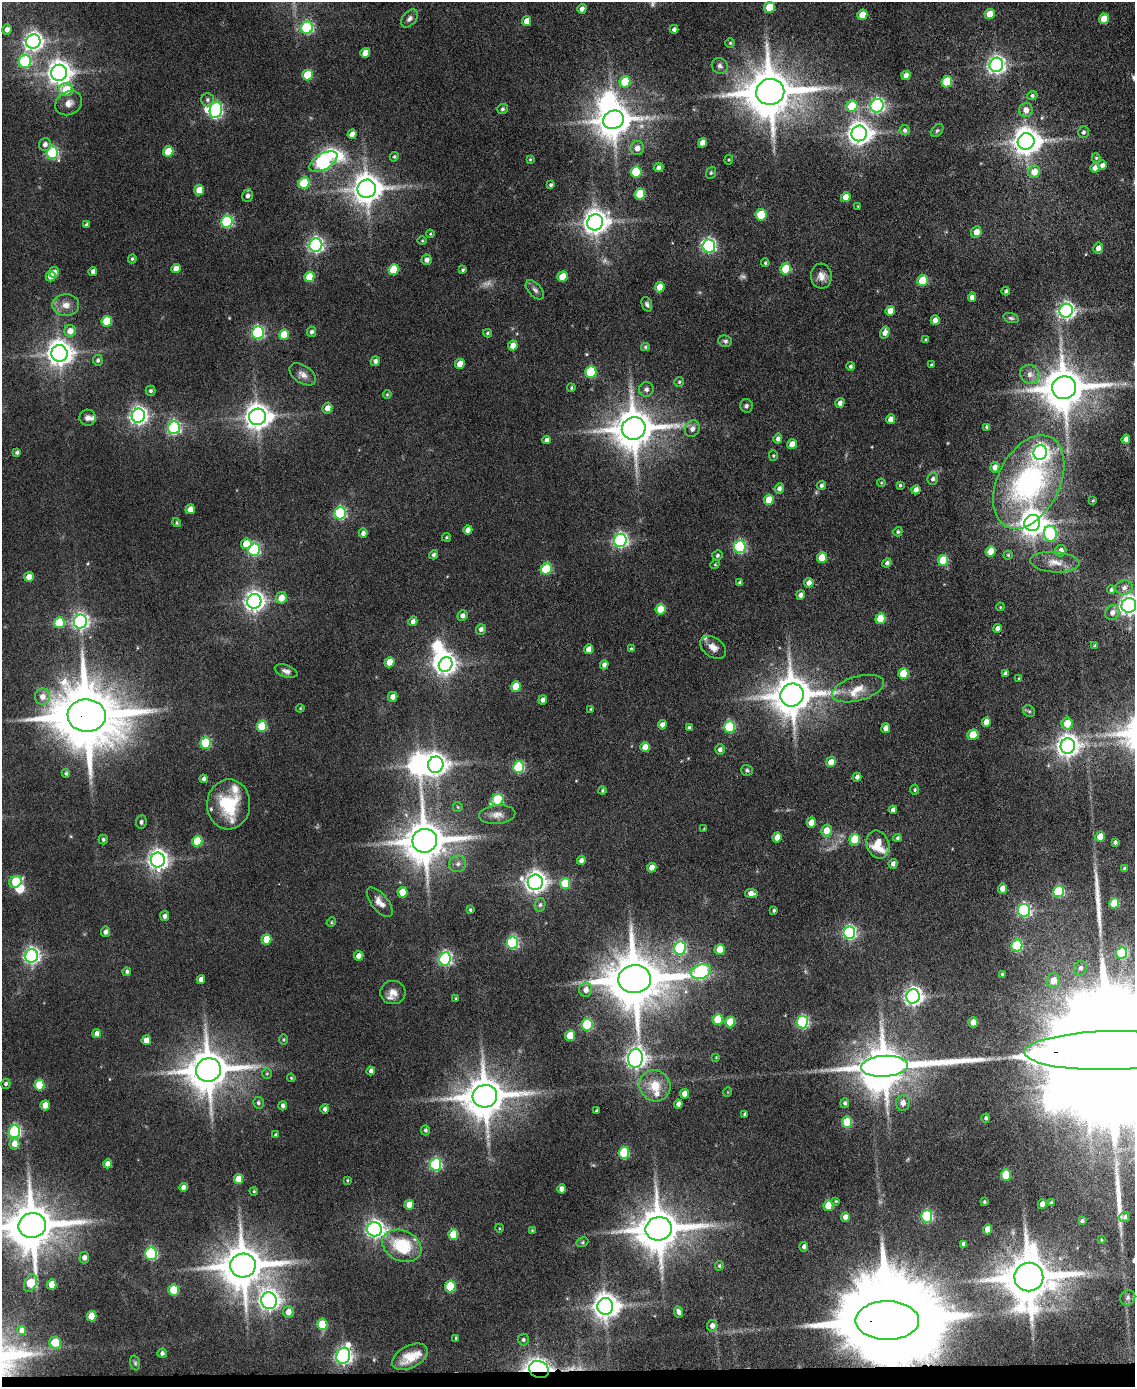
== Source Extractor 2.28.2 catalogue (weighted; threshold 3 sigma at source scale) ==
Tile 10 of 4 x 3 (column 2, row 3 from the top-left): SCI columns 1135-2267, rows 233-1617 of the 4534 x 4512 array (HDU 1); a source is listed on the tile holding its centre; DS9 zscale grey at full resolution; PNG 1137 x 1389 px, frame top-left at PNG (2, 2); each listed source drawn as its Kron ellipse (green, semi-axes under 4 px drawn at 4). Shown black and unused: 1% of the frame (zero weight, under 4 of 8 exposures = <1% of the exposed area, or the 3 px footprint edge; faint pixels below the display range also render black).
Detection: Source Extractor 2.28.2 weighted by HDU 2 'WHT'; one run over the whole footprint, this tile lists its part. Background 0.0942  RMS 0.0056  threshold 0.0228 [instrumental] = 3 sigma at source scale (4.09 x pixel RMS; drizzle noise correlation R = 1.36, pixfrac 0.8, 0.05/0.05 arcsec/px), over >= 5 px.
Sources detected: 419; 5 too faint to see at this stretch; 9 inside a brighter object's white glare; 3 long thin detections or spike segments (spike, bleed or trail) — neither listed nor drawn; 10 inside a brighter listed object's ellipse — not listed separately; the other 392 listed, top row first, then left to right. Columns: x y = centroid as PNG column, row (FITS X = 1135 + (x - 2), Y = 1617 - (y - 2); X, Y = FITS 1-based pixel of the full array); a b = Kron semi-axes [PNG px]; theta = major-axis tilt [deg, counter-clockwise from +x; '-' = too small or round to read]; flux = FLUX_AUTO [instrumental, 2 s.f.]
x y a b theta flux
769 7 5 5 - 15
582 9 5 4 - 2.4
990 14 5 5 - 7.8
862 15 5 5 - 8.9
409 18 10 6 49 2
1104 19 5 5 - 8.9
527 21 5 4 - 5.1
307 28 6 6 - 68
7 29 5 5 - 2.9
674 29 4 4 - 1.8
33 42 7 7 - 250
730 43 5 5 - 0.78
365 53 5 4 - 5.9
25 62 6 6 - 47
996 65 7 7 - 250
720 66 8 7 - 2
59 73 8 8 - 490
308 75 5 5 - 20
906 75 5 4 - 4.2
625 82 6 5 - 20
947 82 5 5 - 20
66 90 7 6 - 14
770 92 14 13 - 2900
1032 95 5 4 - 1.3
207 100 7 6 - 1.3
69 103 14 11 30 4.5
852 106 6 5 - 19
877 106 7 6 - 130
502 109 5 5 - 0.94
216 110 8 6 80 100
1026 110 7 6 - 3.9
613 120 10 9 - 1200
905 130 5 5 - 1.4
937 130 7 5 49 1
1083 132 6 5 - 1.4
859 133 8 8 - 460
352 134 5 4 - 3.4
1026 141 8 8 - 710
703 143 5 4 - 4.2
45 144 6 6 - 2.4
637 148 7 6 - 3.6
168 152 5 5 - 14
52 153 6 6 - 65
394 157 5 4 - 0.77
1096 158 5 4 - 0.72
530 159 4 3 - 0.57
729 160 5 3 - 0.45
323 162 15 8 30 130
1102 165 5 4 - 1.8
658 167 5 4 - 1.9
1095 168 5 4 - 3.9
636 172 5 5 - 26
1034 172 6 6 - 7
711 173 6 5 - 0.8
304 183 6 5 - 28
551 185 4 3 - 0.99
367 189 9 9 - 880
199 190 5 5 - 7.6
640 194 5 5 - 19
248 196 6 5 - 1.9
846 197 5 4 - 4.7
858 206 3 2 - 0.37
761 215 5 5 - 23
227 222 6 5 - 55
595 222 8 7 - 560
87 225 4 3 - 1.1
976 232 6 5 - 4.6
430 234 4 4 - 0.56
422 241 4 3 - 0.5
316 245 7 6 - 140
709 246 6 6 - 120
1098 248 5 5 - 3.1
132 259 5 4 - 0.9
427 260 5 5 - 2.2
765 263 4 3 - 0.61
176 268 5 4 - 4.7
786 269 5 5 - 22
394 270 5 5 - 18
463 270 4 3 - 0.89
93 271 4 4 - 2.4
54 272 5 5 - 3.7
51 276 5 5 - 5.2
821 276 12 10 -84 4.2
309 277 5 5 - 11
562 277 5 5 - 12
923 280 5 5 - 20
660 287 5 5 - 8.9
535 290 12 6 -47 1.9
1006 291 4 4 - 1.2
972 297 5 4 - 3.2
647 304 7 5 -68 1.3
66 305 13 11 2 5.4
890 311 5 4 - 5.8
1066 311 7 6 - 210
1011 318 8 4 -15 1
935 320 5 4 - 4.1
107 321 5 5 - 20
70 331 6 5 - 5.3
311 332 5 4 - 1.4
885 332 6 4 74 3.6
258 333 6 6 - 81
487 333 4 4 - 0.85
284 335 5 5 - 16
926 340 3 3 - 0.86
725 341 7 5 -17 1.2
513 345 5 4 - 4.8
645 347 4 4 - 0.75
59 353 8 8 - 600
98 360 5 5 - 1.1
375 361 5 4 - 1.7
460 364 5 5 - 6.9
931 365 3 3 - 0.56
851 366 4 4 - 1.1
591 372 6 5 - 37
303 374 15 9 -34 3.6
1030 374 10 9 - 3.6
679 382 5 5 - 0.86
571 388 4 3 - 0.71
1064 388 12 11 - 2200
646 389 7 7 - 2.1
150 391 5 5 - 1.2
387 394 4 3 - 0.62
840 403 5 4 - 2.6
746 406 7 6 - 1.3
327 408 5 5 - 3.6
138 416 7 6 - 240
257 417 8 8 - 630
88 418 8 8 - 2.4
890 419 5 4 - 3.6
987 427 4 3 - 1.1
174 428 6 6 - 88
634 428 12 11 - 1800
692 429 8 7 - 2.8
778 439 5 4 - 1.9
1126 439 4 4 - 2.7
547 440 4 4 - 1.7
792 444 5 4 - 5.2
17 452 4 3 - 1.2
1040 453 7 7 - 220
773 456 5 4 - 0.61
995 467 5 4 - 3.4
933 479 6 5 - 1.6
1029 482 50 31 63 110
881 483 4 4 - 0.5
821 485 5 4 - 1.2
900 485 4 3 - 0.72
779 488 5 4 - 1.9
916 490 5 4 - 3.3
769 500 5 5 - 9.8
1093 500 3 2 - 0.44
190 509 5 4 - 5.1
340 513 6 5 - 73
177 523 5 4 - 0.79
1032 523 8 7 - 580
468 530 4 4 - 3.5
898 532 4 4 - 0.87
363 533 4 4 - 1.9
1050 534 8 6 -83 62
446 537 4 4 - 0.68
620 540 7 6 - 130
246 544 5 5 - 9.9
740 547 6 6 - 69
254 550 6 5 - 69
991 551 5 5 - 9.7
1061 551 6 5 - 3.5
433 555 5 4 - 1.3
717 555 5 5 - 1.1
1008 555 4 4 - 0.62
822 557 5 5 - 13
943 560 5 5 - 18
1055 562 25 10 -3 6.8
887 563 5 4 - 1.3
715 564 5 4 - 0.59
546 569 6 5 - 30
29 577 5 4 - 4.2
740 583 4 4 - 1.5
809 583 5 4 - 3.1
1124 588 8 7 - 2.5
1111 590 4 4 - 1.1
801 595 4 4 - 2.1
281 598 6 5 - 7
254 601 7 7 - 320
1129 605 7 7 - 310
1000 607 4 3 - 0.43
661 609 5 5 - 12
1112 612 8 7 - 3
462 616 5 5 - 2.4
880 619 5 5 - 15
413 621 5 4 - 1.9
80 622 7 6 - 160
59 623 5 5 - 20
997 628 4 4 - 2
481 629 5 5 - 2.1
1095 646 3 3 - 0.6
713 647 14 9 -35 4.3
589 649 5 4 - 3.5
631 649 4 3 - 1.1
389 662 5 5 - 8.3
446 664 7 6 - 330
604 665 4 4 - 2.5
286 671 12 6 -19 2.2
1005 673 4 4 - 1.1
903 674 5 5 - 16
1019 679 4 3 - 0.75
516 687 5 5 - 14
858 689 27 12 16 8.7
792 695 12 11 - 1800
42 697 8 7 - 4.4
393 697 5 4 - 3.1
543 700 4 4 - 2
300 708 4 3 - 0.48
591 709 3 3 - 0.61
1029 711 6 5 - 0.86
87 716 19 16 -7 5700
986 722 5 4 - 5.5
1067 723 6 5 - 9.4
662 725 5 4 - 2.9
262 726 5 5 - 25
729 727 6 5 - 44
689 728 4 3 - 1.2
886 728 5 4 - 3.2
973 735 6 5 - 14
206 743 5 5 - 38
1068 746 7 7 - 420
645 747 5 4 - 7
720 750 5 4 - 2.2
831 762 5 4 - 5.7
436 765 8 7 - 440
519 767 6 5 - 44
747 770 5 5 - 0.89
66 773 4 4 - 0.91
857 777 4 4 - 1.9
204 779 4 3 - 1.7
915 790 5 4 - 0.82
602 791 4 4 - 0.87
497 800 6 5 - 37
229 804 25 21 86 25
458 807 5 4 - 0.65
893 810 4 4 - 1.9
497 815 18 9 5 4.2
141 822 7 5 84 1.3
811 823 5 4 - 6
704 829 4 3 - 0.4
827 830 6 5 - 6.8
777 837 5 4 - 5.6
1100 837 5 4 - 8.1
897 838 4 3 - 0.98
103 840 5 4 - 1.1
855 840 5 5 - 20
197 841 5 5 - 20
425 841 12 11 - 2000
1115 842 4 3 - 1.1
878 845 14 11 -69 13
158 860 7 7 - 330
581 860 4 4 - 2
458 864 8 8 - 2.5
893 864 5 4 - 2.3
652 868 5 4 - 5.2
1125 869 4 4 - 0.99
15 882 6 5 - 25
535 882 7 7 - 380
565 884 5 5 - 15
1003 889 5 4 - 5.9
1058 891 5 5 - 42
402 892 5 5 - 11
751 893 6 4 -7 3.6
380 902 18 8 -51 4.5
1114 903 5 5 - 16
540 905 7 5 76 1.3
470 910 3 3 - 0.88
774 910 3 3 - 0.91
1024 910 6 6 - 86
165 916 5 4 - 2
331 922 5 4 - 0.6
105 932 5 4 - 2.1
849 933 6 6 - 110
266 939 5 5 - 9.6
512 943 6 5 - 72
1017 945 6 5 - 51
680 948 6 6 - 67
720 949 5 5 - 7.8
1122 953 6 5 - 35
32 956 7 6 - 180
359 956 5 4 - 3.5
445 959 6 6 - 100
1081 968 7 6 - 1.9
127 972 4 4 - 1.3
701 972 10 7 18 94
1002 974 3 3 - 0.6
201 979 4 4 - 3
635 979 16 14 3 3800
1053 981 7 6 - 6.6
586 990 7 6 - 3.7
393 993 12 11 - 4.2
913 996 7 6 - 240
456 998 4 3 - 0.54
718 1019 5 5 - 19
730 1022 5 5 - 14
802 1022 6 6 - 75
973 1022 5 4 - 5.1
587 1025 6 5 - 41
97 1034 4 4 - 3.4
570 1036 5 5 - 13
146 1040 5 4 - 4.5
284 1040 5 5 - 0.66
1110 1051 85 19 1 71000
716 1057 3 3 - 0.42
636 1058 9 7 83 360
884 1066 23 10 3 2100
208 1070 12 11 - 2000
371 1071 4 3 - 1.6
267 1074 5 5 - 0.79
291 1078 4 4 - 0.6
6 1084 5 4 - 1.1
39 1085 5 5 - 17
655 1086 16 15 - 12
728 1092 5 3 - 0.43
684 1094 5 4 - 4
485 1096 12 11 - 2000
258 1103 6 5 - 1.3
845 1103 5 4 - 1.1
903 1103 8 6 85 3.5
678 1104 4 4 - 2.7
45 1105 5 4 - 5.7
283 1106 4 3 - 1.6
325 1109 4 4 - 1.6
596 1111 3 3 - 0.73
745 1114 4 3 - 1.2
986 1118 4 3 - 1.1
847 1122 5 5 - 22
425 1130 5 4 - 1.1
14 1132 6 6 - 74
276 1135 4 4 - 0.91
14 1144 6 5 - 6
624 1153 6 5 - 33
108 1164 4 4 - 3.4
436 1164 6 5 - 61
1006 1175 5 5 - 19
239 1179 5 4 - 9
347 1180 3 3 - 0.51
183 1187 4 4 - 2.6
562 1189 5 4 - 3.7
254 1191 4 4 - 0.56
836 1201 4 4 - 0.61
984 1202 3 3 - 0.73
1051 1203 4 3 - 0.84
1042 1204 5 4 - 4.5
409 1205 5 4 - 6.7
828 1206 5 5 - 14
927 1216 6 5 - 62
845 1217 5 4 - 3.6
1125 1217 5 5 - 1.2
1082 1221 4 4 - 1.1
32 1225 14 12 12 2900
499 1228 4 3 - 0.45
375 1229 7 7 - 230
659 1229 13 11 12 2200
987 1229 5 4 - 6
532 1230 4 3 - 0.51
453 1235 5 5 - 14
1101 1240 3 2 - 0.4
582 1242 6 4 22 0.76
963 1244 4 3 - 1.5
402 1246 20 15 -24 27
804 1247 5 4 - 1.6
151 1254 6 5 - 61
84 1258 5 5 - 2.5
243 1265 13 12 - 2200
719 1266 4 4 - 0.79
1029 1277 14 14 - 2900
30 1283 9 6 67 21
52 1284 5 4 - 7.1
450 1286 6 5 - 30
174 1290 5 5 - 23
1128 1298 8 7 - 1.8
269 1301 8 7 - 310
605 1306 8 8 - 620
288 1312 6 5 - 4.5
679 1312 5 4 - 2.1
91 1316 5 5 - 11
887 1320 32 19 0 20000
322 1324 6 5 - 18
712 1326 6 5 - 2.5
22 1330 4 4 - 2.5
456 1338 4 3 - 0.69
523 1340 6 5 - 1.2
55 1343 6 6 - 14
162 1353 5 4 - 1.5
343 1356 8 6 73 190
410 1357 19 11 27 9.4
135 1363 7 4 -75 0.85
539 1369 10 8 -23 240
Overlapping masked pixels (flux is a lower limit): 4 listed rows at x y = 87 716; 1110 1051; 887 1320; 539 1369
Isophote crosses this tile's border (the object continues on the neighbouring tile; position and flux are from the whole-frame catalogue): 3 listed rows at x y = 1129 605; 1110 1051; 32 1225